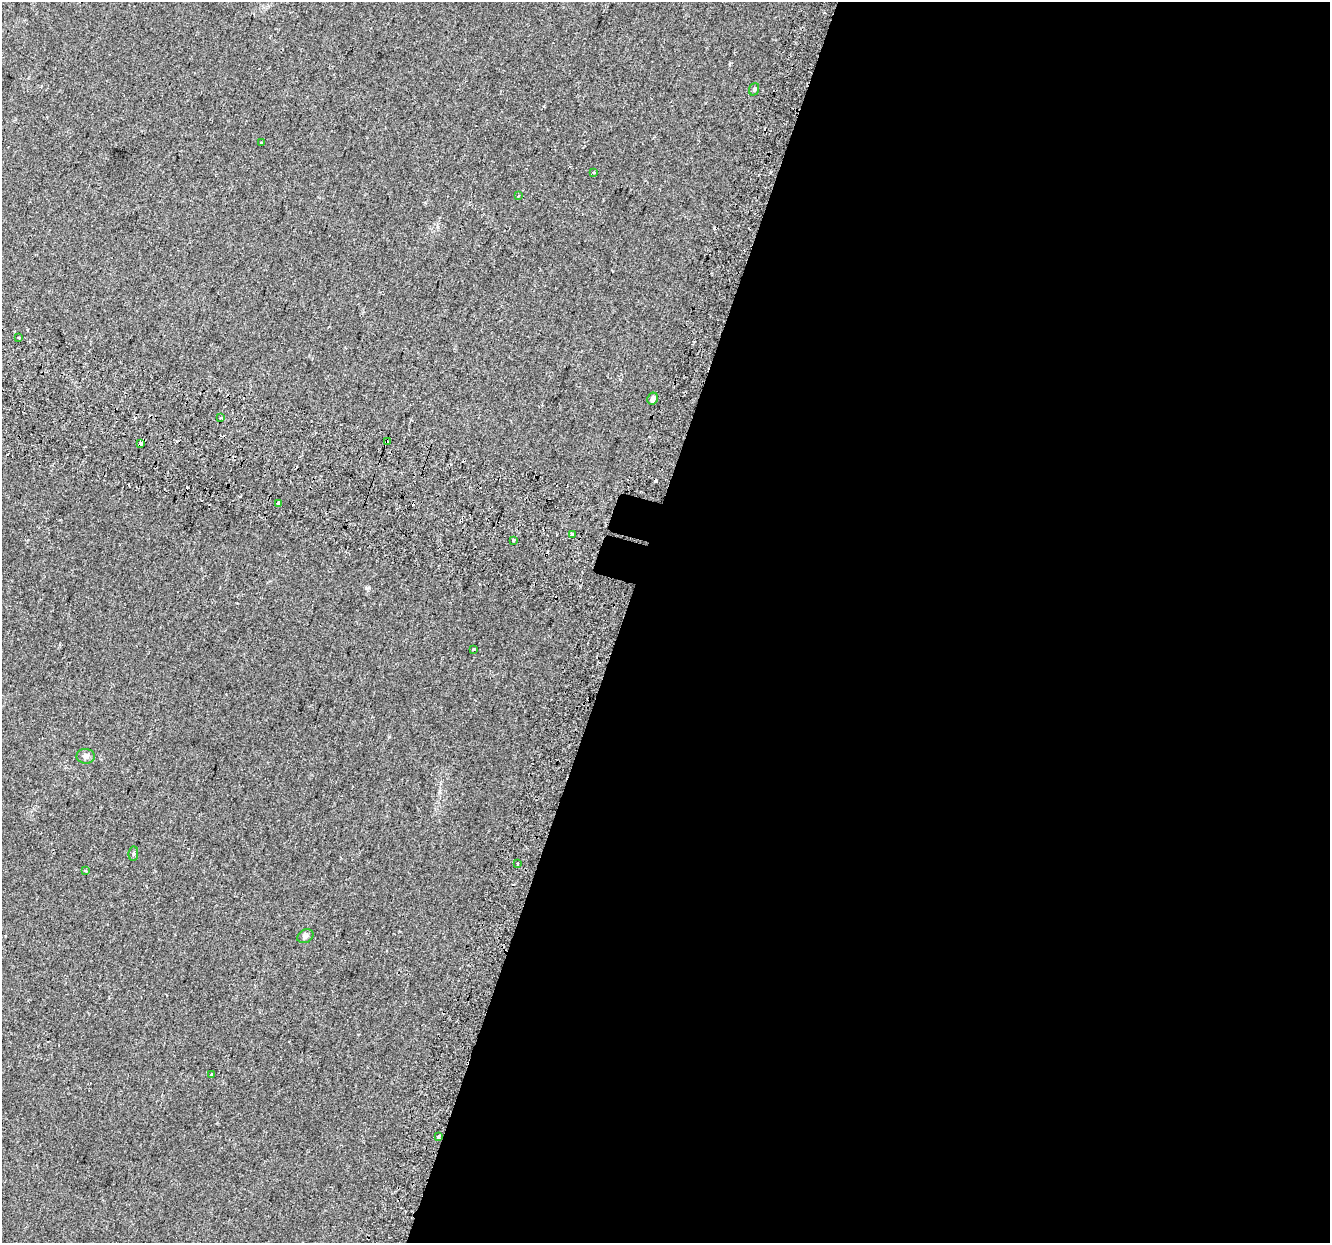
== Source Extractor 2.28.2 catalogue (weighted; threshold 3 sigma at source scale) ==
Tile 12 of 4 x 4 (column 4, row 3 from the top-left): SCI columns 4047-5374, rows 1587-2827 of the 5427 x 5594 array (HDU 1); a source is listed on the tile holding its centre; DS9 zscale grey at full resolution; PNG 1332 x 1245 px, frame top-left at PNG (2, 2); each listed source drawn as its Kron ellipse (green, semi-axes under 4 px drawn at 4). Shown black and unused: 54% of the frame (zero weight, under 2 of 3 exposures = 4% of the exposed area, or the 3 px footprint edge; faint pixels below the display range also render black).
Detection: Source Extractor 2.28.2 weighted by HDU 2 'WHT'; one run over the whole footprint, this tile lists its part. Background 0.0371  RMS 0.0054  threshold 0.0245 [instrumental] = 3 sigma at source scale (4.5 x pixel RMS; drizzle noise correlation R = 1.50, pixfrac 1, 0.0396/0.0396 arcsec/px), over >= 5 px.
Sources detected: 30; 10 cosmic-ray / hot-pixel residue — neither listed nor drawn; the other 20 listed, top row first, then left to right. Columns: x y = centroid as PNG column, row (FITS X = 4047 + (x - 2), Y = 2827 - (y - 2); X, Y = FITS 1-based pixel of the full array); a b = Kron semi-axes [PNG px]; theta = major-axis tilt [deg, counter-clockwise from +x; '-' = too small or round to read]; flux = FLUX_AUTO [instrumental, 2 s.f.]
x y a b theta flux
754 89 6 5 - 0.91
261 143 3 3 - 0.48
594 172 3 3 - 0.86
518 196 3 3 - 1.2
19 337 3 3 - 1.9
653 399 6 5 - 2.5
221 418 3 3 - 2.9
387 442 4 3 - 4.4
140 444 3 3 - 6
278 503 4 3 - 1.9
572 534 3 3 - 1.2
514 540 3 3 - 2.6
474 649 3 3 - 0.81
86 756 9 7 -2 2
133 854 7 4 83 0.82
517 863 3 3 - 1.3
85 871 4 3 - 0.7
305 936 8 6 28 1.9
212 1075 3 3 - 2.4
438 1137 3 3 - 2.9
Overlapping masked pixels (flux is a lower limit): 3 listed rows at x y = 387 442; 140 444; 438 1137